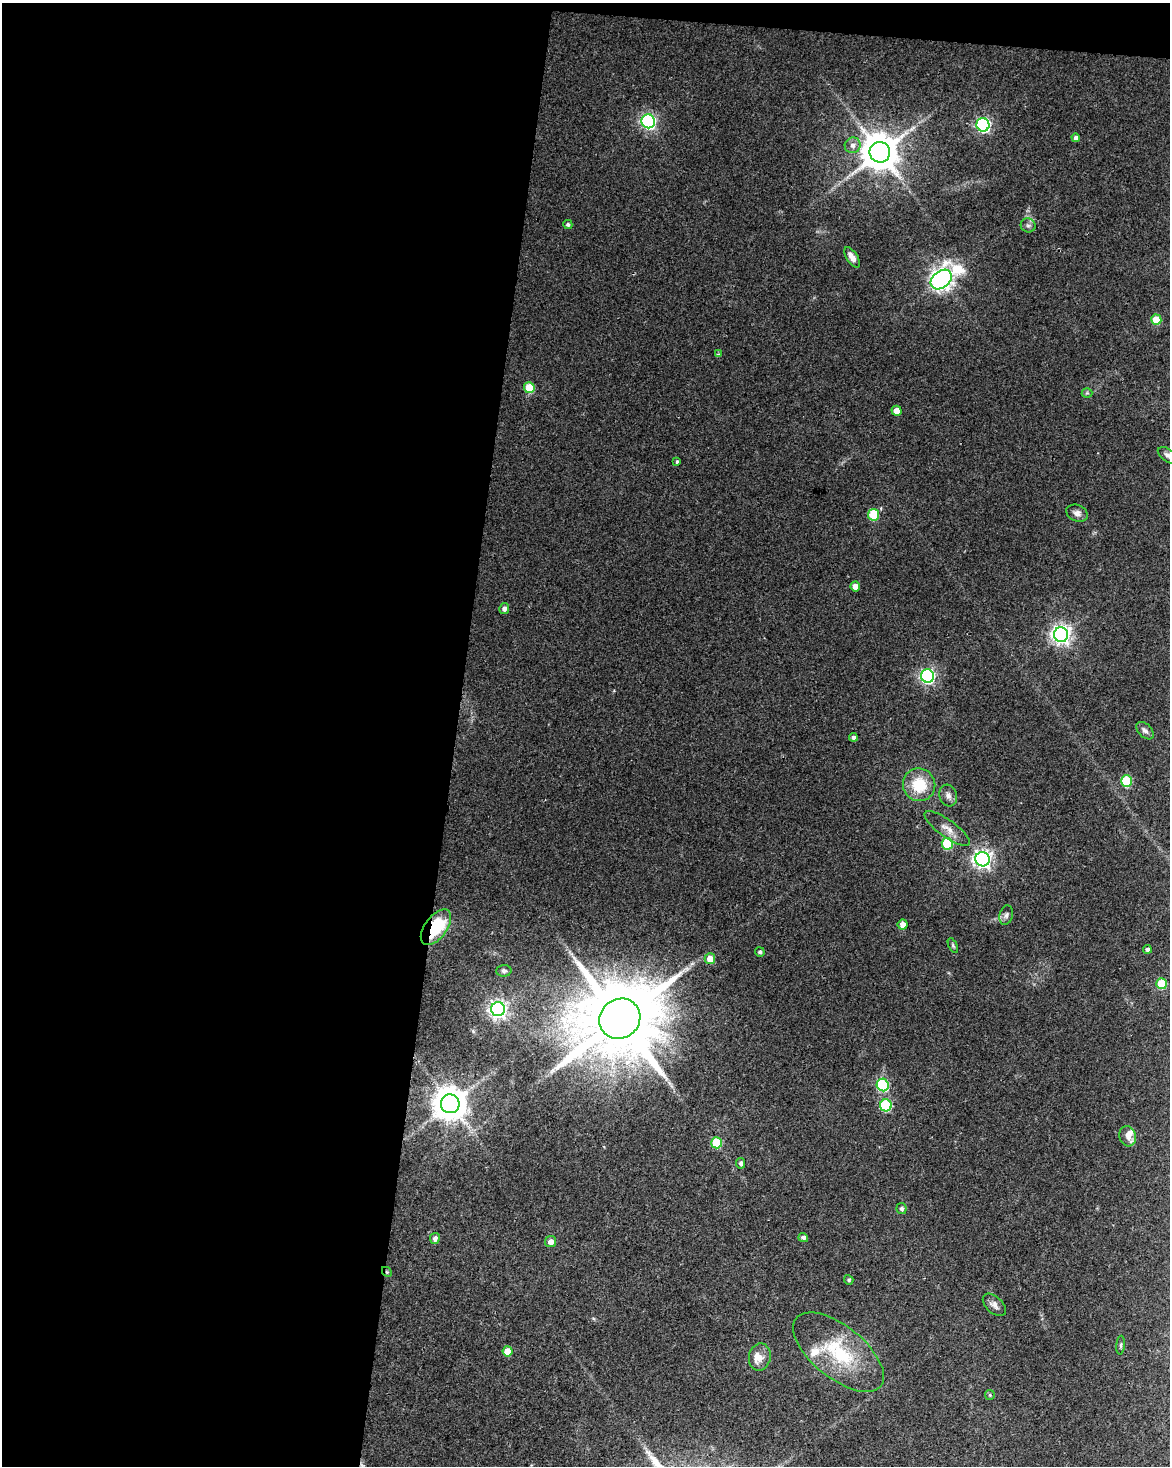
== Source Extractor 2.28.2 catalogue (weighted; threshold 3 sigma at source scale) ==
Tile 1 of 4 x 3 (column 1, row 1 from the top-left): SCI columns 7-1174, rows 3211-4674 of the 4677 x 4900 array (HDU 1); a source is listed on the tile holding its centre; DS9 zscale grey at full resolution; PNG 1172 x 1468 px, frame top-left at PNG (2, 3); each listed source drawn as its Kron ellipse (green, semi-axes under 4 px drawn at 4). Shown black and unused: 40% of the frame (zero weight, under 2 of 3 exposures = <1% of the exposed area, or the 3 px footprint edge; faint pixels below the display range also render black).
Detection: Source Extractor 2.28.2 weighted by HDU 2 'WHT'; one run over the whole footprint, this tile lists its part. Background 0.0368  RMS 0.0047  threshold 0.0212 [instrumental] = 3 sigma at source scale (4.5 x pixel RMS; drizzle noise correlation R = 1.50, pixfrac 1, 0.0396/0.0396 arcsec/px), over >= 5 px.
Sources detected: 63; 1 too faint to see at this stretch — neither listed nor drawn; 3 inside a brighter listed object's ellipse — not listed separately; the other 59 listed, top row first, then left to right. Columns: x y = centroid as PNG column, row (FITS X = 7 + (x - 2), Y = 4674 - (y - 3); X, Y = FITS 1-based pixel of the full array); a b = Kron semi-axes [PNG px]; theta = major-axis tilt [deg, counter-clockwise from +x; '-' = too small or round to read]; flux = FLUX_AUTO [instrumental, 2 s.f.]
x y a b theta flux
648 121 7 6 - 110
983 125 7 6 - 100
1076 138 4 4 - 1.8
853 145 8 7 - 2.5
880 152 10 10 - 1400
568 224 4 4 - 0.99
1028 225 7 7 - 1.5
852 257 11 5 -57 3.2
941 280 12 8 39 320
1156 320 5 5 - 8.4
718 354 4 3 - 0.49
529 388 5 5 - 14
1087 393 5 5 - 0.69
896 411 5 5 - 4.3
1167 455 11 6 -36 1.6
677 462 3 3 - 2.2
1077 513 11 8 -22 2.4
874 515 6 5 - 22
855 586 5 4 - 3.8
504 609 5 5 - 2
1061 635 7 7 - 250
928 676 7 6 - 120
1145 731 10 6 -44 1.8
853 737 4 4 - 1.4
1127 781 6 5 - 28
919 785 16 16 - 16
948 796 11 8 -73 2.5
947 829 27 8 -36 5
947 844 6 5 - 26
982 859 7 7 - 210
1006 915 10 6 74 1.5
903 925 5 5 - 3.4
436 927 20 11 53 25
953 946 8 4 -63 0.78
1147 949 4 4 - 1.2
760 952 5 4 - 1.2
710 959 5 5 - 6
504 971 7 6 - 1.2
1161 984 5 5 - 18
498 1009 7 7 - 200
620 1019 21 19 38 7000
883 1085 6 6 - 48
450 1104 9 9 - 990
886 1105 6 6 - 38
1128 1136 10 8 -72 3
717 1143 5 5 - 20
741 1163 5 4 - 1.6
902 1209 5 5 - 1.3
435 1238 5 5 - 2.1
803 1238 5 4 - 1.5
551 1242 5 5 - 3
387 1272 5 4 - 0.64
849 1280 5 4 - 0.87
994 1305 14 8 -43 2.5
1121 1345 9 4 85 0.88
507 1351 5 5 - 6.8
839 1352 54 26 -39 33
760 1357 14 11 80 3.6
990 1395 5 4 - 0.64
Overlapping masked pixels (flux is a lower limit): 2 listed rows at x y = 436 927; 387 1272
Isophote crosses this tile's border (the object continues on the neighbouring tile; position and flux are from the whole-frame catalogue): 1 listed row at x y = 1167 455